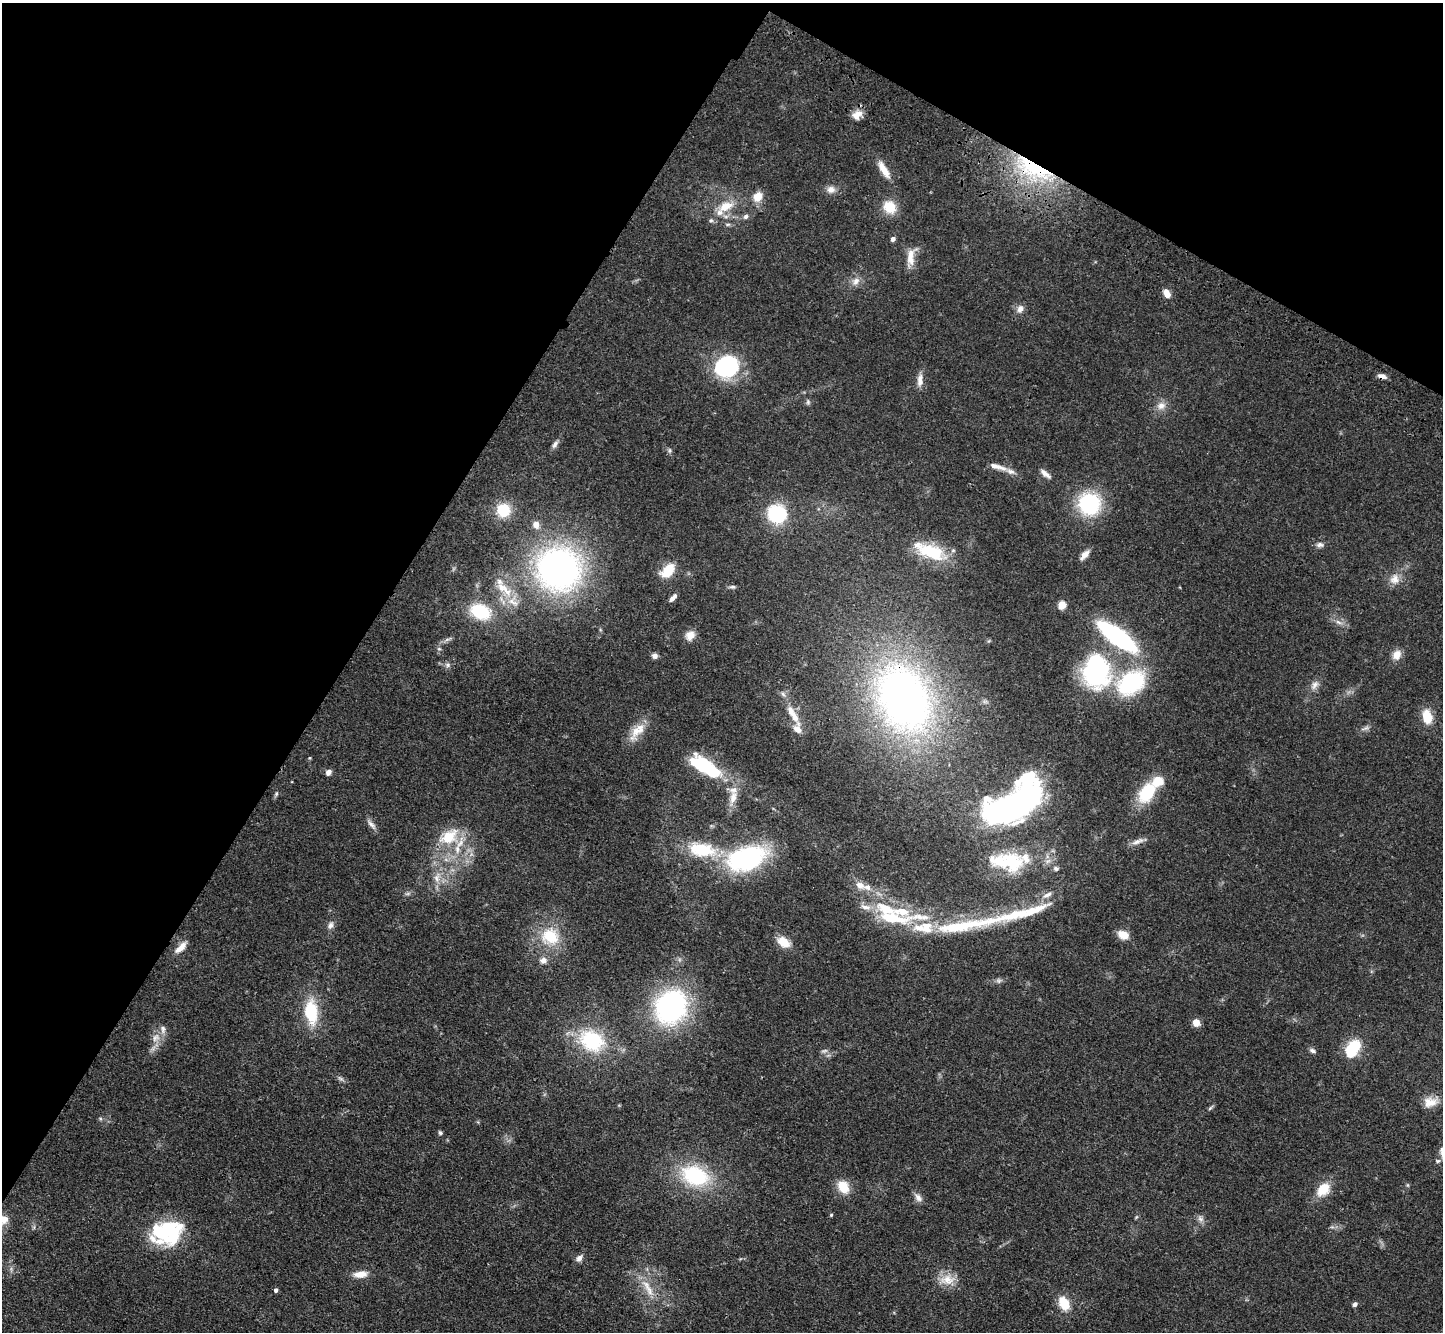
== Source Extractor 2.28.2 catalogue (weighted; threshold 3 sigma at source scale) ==
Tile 2 of 4 x 4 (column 2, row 1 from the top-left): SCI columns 1511-2951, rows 4382-5711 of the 5902 x 5965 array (HDU 1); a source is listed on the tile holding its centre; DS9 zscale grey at full resolution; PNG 1445 x 1334 px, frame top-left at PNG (2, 3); no overlay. Shown black and unused: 31% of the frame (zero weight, under 3 of 4 exposures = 6% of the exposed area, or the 3 px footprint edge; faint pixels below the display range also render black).
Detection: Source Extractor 2.28.2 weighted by HDU 2 'WHT'; one run over the whole footprint, this tile lists its part. Background 0.0897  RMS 0.0062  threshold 0.0279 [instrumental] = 3 sigma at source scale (4.5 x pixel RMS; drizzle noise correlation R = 1.50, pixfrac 1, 0.05/0.05 arcsec/px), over >= 5 px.
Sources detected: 137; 1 too faint to see at this stretch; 4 inside a brighter object's white glare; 1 long thin detection or spike segment (spike, bleed or trail) — not listed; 23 inside a brighter listed object's ellipse — not listed separately; the other 108 listed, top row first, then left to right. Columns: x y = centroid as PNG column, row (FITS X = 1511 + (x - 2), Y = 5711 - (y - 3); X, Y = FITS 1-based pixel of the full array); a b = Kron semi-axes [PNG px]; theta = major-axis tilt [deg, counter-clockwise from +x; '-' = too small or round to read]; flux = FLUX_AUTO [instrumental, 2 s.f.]
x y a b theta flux
858 113 17 8 9 5.2
1033 169 59 24 -28 70
884 170 25 8 -59 8.2
831 189 11 10 - 4.1
757 197 12 10 53 7.6
726 206 22 12 25 13
890 207 14 12 -42 14
746 216 8 6 43 1.8
711 221 6 5 - 1.2
728 224 8 4 -7 1.2
893 239 4 4 - 2.8
911 257 26 10 79 7.9
856 281 12 9 56 4.3
1167 293 8 6 -60 6.3
1020 309 11 8 77 3.6
727 366 25 21 31 61
1382 376 10 5 -12 3.3
920 380 18 7 88 4.6
808 402 7 5 -79 1.3
1161 406 13 10 23 5
555 445 11 6 59 2.5
670 450 8 4 -90 1.2
997 467 28 7 -16 5.8
1045 474 16 6 -38 3.5
1089 504 17 17 - 65
503 510 14 14 - 19
777 514 16 15 - 44
536 525 10 9 - 3.9
1320 545 10 7 -9 2.2
930 551 38 16 -12 29
1085 555 13 6 47 4.3
559 569 37 36 - 230
668 570 16 10 45 15
1394 579 14 12 49 6.4
732 587 8 5 2 1.4
502 588 23 11 -30 12
673 598 10 5 48 2.9
1062 605 5 5 - 22
480 611 15 11 -19 39
1339 622 12 5 -24 2.8
690 635 11 10 - 5.8
1117 636 33 11 -36 120
448 639 12 3 20 1.9
439 649 6 5 - 1.2
1397 655 13 10 53 5.6
655 656 7 6 - 2.4
448 665 7 7 - 1.9
1096 671 33 25 85 100
1131 683 26 18 34 66
1315 685 14 9 59 3.8
783 694 7 5 -46 1.6
903 698 72 51 -67 330
791 712 18 9 -63 7.2
1427 717 14 9 -77 13
1365 728 13 4 20 2
636 730 33 11 64 11
704 766 38 14 -33 50
329 772 7 6 - 2.8
1147 793 22 14 58 29
276 794 6 4 78 1
733 798 23 9 76 8.8
1012 806 62 28 28 210
371 825 17 6 -48 3.2
449 837 24 15 34 21
1137 842 20 6 22 4
457 849 15 7 89 6.4
702 850 36 17 -11 31
747 858 32 20 18 110
1012 861 52 29 -21 44
437 878 16 8 84 6.4
860 885 14 9 -30 5.6
1014 915 74 11 17 32
893 918 45 13 -9 30
330 925 10 7 63 2.7
1123 935 12 8 -20 8.3
550 937 26 22 -23 25
783 942 16 10 -36 8.5
181 948 18 7 45 5.9
543 960 9 8 - 3.5
998 981 7 7 - 1.6
671 1007 26 23 68 140
311 1012 28 14 -84 28
1196 1022 7 7 - 6.3
156 1038 12 10 48 5.5
592 1041 26 21 -29 45
824 1051 10 4 18 1.4
1312 1051 9 5 -24 1.7
1351 1052 6 6 - 42
1430 1102 19 12 9 7.5
1210 1108 9 4 45 1.1
100 1119 5 5 - 0.98
440 1133 6 5 - 1.1
1438 1161 7 5 20 1.3
695 1176 30 20 -20 50
843 1187 15 11 -58 12
1323 1190 15 10 46 15
918 1198 12 8 -53 3.3
831 1215 4 4 - 0.74
1200 1219 10 6 -45 2.5
2 1220 15 11 8 8.1
171 1232 32 27 -83 43
579 1258 10 7 51 2.9
360 1274 18 8 7 7
947 1280 20 13 3 10
648 1288 32 9 -61 11
276 1290 4 4 - 1.8
1064 1303 14 9 -62 14
1355 1304 6 5 - 1.9
Overlapping masked pixels (flux is a lower limit): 3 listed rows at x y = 1033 169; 1382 376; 903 698
Isophote crosses this tile's border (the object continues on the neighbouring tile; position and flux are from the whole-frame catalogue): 1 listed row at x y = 2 1220